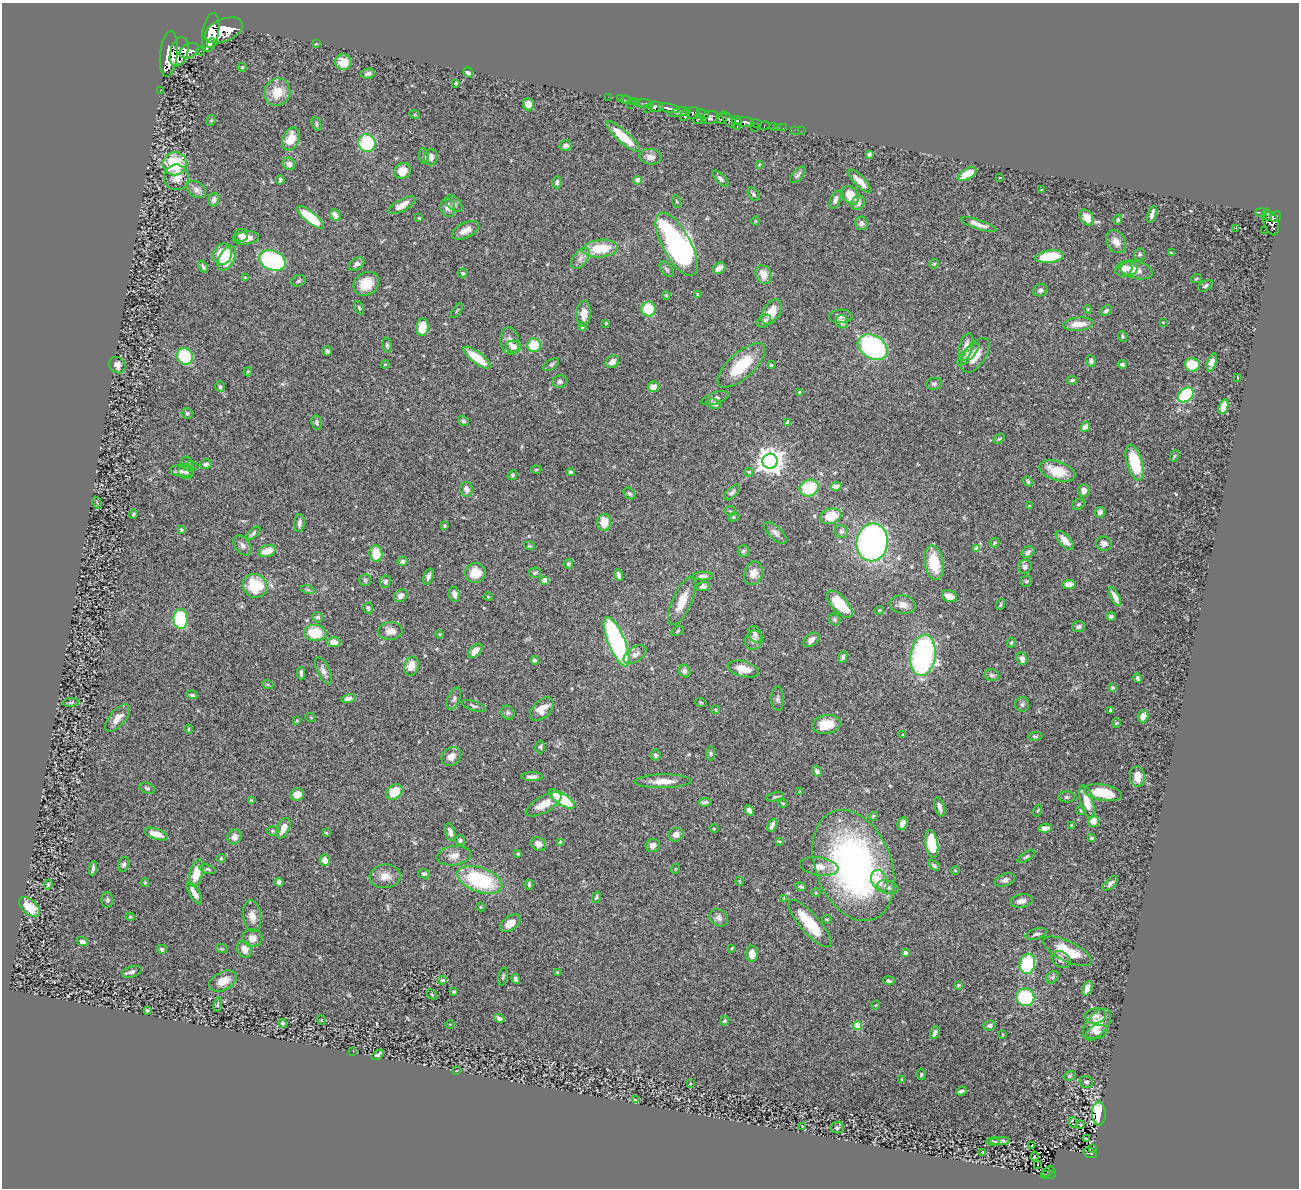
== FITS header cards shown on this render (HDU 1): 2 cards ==
NAXIS1  =                 1297
NAXIS2  =                 1186

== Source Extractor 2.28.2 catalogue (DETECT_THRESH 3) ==
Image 1297 x 1186 px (HDU 1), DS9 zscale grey, 1 PNG px = 1 image px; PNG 1301 x 1190 px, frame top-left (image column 1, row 1186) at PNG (2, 3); each listed source drawn as its Kron ellipse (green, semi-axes under 4 px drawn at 4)
Background 0.733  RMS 0.03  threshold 0.089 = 3 sigma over >= 5 px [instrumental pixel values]
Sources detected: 460; all 460 listed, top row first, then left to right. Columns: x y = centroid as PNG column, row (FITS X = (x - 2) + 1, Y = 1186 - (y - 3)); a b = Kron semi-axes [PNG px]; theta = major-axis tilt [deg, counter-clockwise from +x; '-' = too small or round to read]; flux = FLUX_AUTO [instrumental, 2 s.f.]
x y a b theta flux
224 30 20 11 23 5800
211 32 19 8 81 4500
211 43 5 3 - 420
316 44 3 3 - 2.1
189 51 10 7 28 2100
200 51 4 3 - 180
179 52 15 8 73 3600
169 54 23 9 84 5800
343 62 8 7 - 36
242 67 4 4 - 2.2
468 72 5 4 - 7.2
368 74 7 5 11 7.6
456 83 4 3 - 2.2
160 90 2 2 - 11
277 92 14 13 - 41
608 97 2 2 - 11
620 99 2 2 - 10
625 100 4 2 - 18
633 101 3 2 - 18
637 102 3 2 - 29
528 104 6 5 - 17
645 104 8 3 -7 91
630 105 3 2 - 62
656 107 8 5 -11 1400
669 108 11 4 -12 1100
648 109 4 3 - 21
679 112 11 4 14 640
693 113 7 5 12 580
685 114 7 3 62 570
703 114 6 3 -22 320
415 115 5 3 - 1.7
710 117 9 6 11 1200
722 118 5 5 - 1200
727 119 9 4 -58 590
211 120 6 4 66 2.9
699 120 6 3 6 160
737 120 5 3 - 420
744 122 9 4 -5 1300
317 124 6 4 -66 3.4
756 124 5 3 - 180
764 126 5 4 - 41
774 126 3 2 - 31
737 127 3 2 - 19
754 127 2 2 - 33
778 127 2 2 - 7.3
783 128 2 2 - 9.3
795 130 2 2 - 8.5
802 131 2 2 - 4.7
623 136 22 6 -42 66
291 139 12 8 69 35
367 143 9 8 - 120
566 146 6 5 - 6.9
869 155 4 3 - 4.9
424 156 8 5 -81 5.1
431 157 8 6 80 14
650 157 11 8 -7 13
175 164 12 11 - 120
289 164 6 5 - 12
759 165 4 3 - 1.5
403 171 9 7 30 29
967 174 11 5 31 39
798 175 10 5 48 5.5
176 177 13 12 - 19
1000 177 3 2 - 1.3
720 179 10 4 -45 5.4
280 180 4 3 - 3.4
638 180 4 4 - 32
860 181 16 5 -44 21
557 182 6 4 75 4.7
196 189 10 7 -36 12
1042 190 3 3 - 1.9
753 194 7 5 -54 3.9
850 195 10 7 -54 43
214 200 7 5 67 8
835 200 9 5 68 8
677 202 6 3 -71 2.2
858 203 8 6 53 11
454 204 10 6 -45 7.1
402 205 15 6 29 22
448 207 9 7 -75 16
1261 212 6 3 -4 240
1152 214 9 4 69 10
1267 214 6 4 -85 230
335 215 6 5 - 15
310 217 16 5 -39 87
1087 217 9 6 -55 23
1276 217 6 4 53 400
419 218 3 3 - 2.2
1118 219 5 4 - 3.5
755 221 5 3 - 1.8
861 223 7 6 - 7.3
1271 223 13 7 -73 700
978 224 19 4 -18 13
1236 228 3 3 - 65
466 230 15 7 25 16
1264 230 2 2 - 8.7
241 235 7 6 - 10
246 238 13 6 7 19
1116 242 12 9 -58 15
676 244 35 14 -61 700
600 248 18 8 6 71
1172 253 3 3 - 4.3
223 254 11 9 68 58
1140 254 6 5 - 3.7
1049 257 14 6 7 95
227 258 13 7 61 56
580 258 12 7 54 12
272 260 14 10 -21 220
356 264 9 5 32 7.5
934 264 5 4 - 2.5
203 267 7 4 -58 4
719 268 7 5 37 17
667 269 9 5 -52 5.4
1124 269 9 7 27 12
1129 269 8 7 - 7.5
1136 270 17 8 -15 22
463 273 5 4 - 3.2
763 274 10 7 -65 25
245 277 4 3 - 1.6
1196 279 5 3 - 2
298 281 7 5 16 3.6
366 284 13 11 34 41
1205 286 8 5 30 4.2
1040 290 7 6 - 6.2
697 294 4 2 - 1.3
666 295 4 4 - 2.4
359 308 7 4 -64 3.1
648 309 7 7 - 59
1088 309 4 3 - 2.2
457 311 8 2 55 1.7
1106 311 6 4 40 4.7
771 312 14 8 58 31
584 314 13 7 87 18
841 316 12 6 2 8.4
764 321 8 5 37 7
842 322 7 6 - 12
1163 322 3 2 - 1.4
606 323 3 2 - 1.6
1078 324 15 6 5 27
422 327 9 6 85 46
582 327 4 4 - 4
1122 336 5 4 - 3.1
510 341 14 9 -82 15
387 345 7 5 -81 3.6
534 345 7 6 - 49
514 347 8 6 -9 16
873 347 16 11 -31 440
966 347 14 6 76 20
327 351 4 4 - 7.2
968 354 14 5 45 9.2
975 355 20 10 55 36
185 356 9 7 -60 98
477 358 16 5 -37 52
1091 361 6 5 - 6.3
612 362 7 6 - 12
1212 362 9 4 73 11
385 364 4 3 - 1.6
1122 364 5 4 - 5.7
117 365 9 7 -48 11
551 365 9 5 33 3.9
741 365 30 12 42 84
771 365 3 3 - 2.8
1192 365 7 6 - 57
248 372 4 3 - 2.2
1237 377 3 2 - 1.2
1072 380 5 4 - 4.9
560 382 7 6 - 5.2
934 384 8 5 6 4.3
220 387 5 4 - 5.1
653 387 5 5 - 15
800 393 4 3 - 8.2
1186 395 9 6 39 140
715 398 14 5 17 7.8
714 404 7 5 -19 7.5
1224 407 8 4 75 39
187 413 6 5 - 3.9
463 421 6 5 - 3.7
317 422 7 5 -78 4.6
788 422 4 4 - 19
1085 427 5 4 - 15
999 439 6 4 39 2.9
1174 456 6 4 71 1.9
770 461 7 7 - 2200
187 463 7 6 - 9.3
1135 463 18 8 -74 79
206 464 6 4 13 4.5
191 466 6 5 - 4.1
536 469 5 3 - 1.7
181 471 11 6 -6 9.2
1057 471 18 9 -17 51
186 472 8 7 - 6
570 472 4 3 - 4.7
749 472 4 4 - 3.9
512 475 5 4 - 2.8
1028 481 5 4 - 3.6
836 486 5 4 - 11
809 488 10 8 23 77
467 489 7 6 - 10
1084 490 6 6 - 12
732 492 10 5 44 5.1
629 494 6 5 - 4.7
97 503 7 4 -58 2.3
1079 504 6 5 - 3.7
1029 506 3 3 - 1.5
730 511 5 5 - 2.6
1100 512 5 5 - 7.3
133 514 4 4 - 3.1
831 516 11 7 17 55
733 517 5 4 - 2.8
604 522 8 7 - 27
299 523 9 5 85 6.8
444 526 3 3 - 2.9
181 530 4 4 - 3.3
841 531 7 6 - 4.8
253 533 9 4 42 4.3
775 533 14 6 -42 8.3
1065 540 12 5 -47 17
872 542 19 15 80 600
994 543 5 4 - 3.8
1104 544 8 7 - 9.4
242 545 11 7 -53 8.8
529 546 5 4 - 2.6
977 548 4 4 - 24
267 551 9 6 19 28
743 551 6 6 - 5
1028 552 7 5 35 5.1
376 553 8 6 -82 49
402 561 5 4 - 6.7
934 563 17 9 -80 68
568 564 5 4 - 2.9
1025 567 7 6 - 6.4
475 573 10 10 - 35
535 573 6 5 - 3.9
753 573 12 9 70 19
618 575 6 3 -73 7
703 576 10 4 0 6.2
428 577 8 5 70 7.3
365 580 5 5 - 3.7
545 580 4 4 - 33
1026 581 5 5 - 3.5
385 582 6 5 - 5.5
1069 585 6 4 7 17
255 586 12 11 - 79
703 586 6 5 - 7.9
308 590 7 4 -18 3.8
454 594 7 5 -79 10
401 596 7 6 - 9.2
949 596 8 5 -19 14
488 597 4 4 - 1.9
1115 597 10 4 -63 15
682 601 25 9 66 34
840 604 17 8 -47 53
903 605 13 9 -9 15
1000 605 6 4 72 2.7
368 608 5 5 - 5
879 610 5 3 - 2.1
1111 616 5 4 - 7.5
318 617 5 5 - 5.2
180 619 10 7 -85 160
834 619 6 5 - 4.1
1079 627 6 5 - 6.2
390 631 12 9 1 18
678 631 7 4 29 2.8
315 633 11 8 -6 63
440 634 4 4 - 1.9
755 634 8 6 -63 7.7
754 640 10 8 61 9.4
811 640 9 5 38 11
334 642 7 5 -11 15
616 642 26 8 -68 400
1011 643 5 3 - 2.8
475 651 9 5 45 16
635 654 13 7 35 13
923 655 21 12 82 420
843 657 6 3 66 5.1
1022 659 6 5 - 12
534 660 4 3 - 5
411 666 10 7 70 22
743 669 16 7 -14 26
323 671 15 6 -63 9.7
684 671 6 5 - 6
301 673 6 3 90 5.4
992 675 7 6 - 5.9
1137 678 5 4 - 4.4
268 685 5 3 - 2.1
1112 688 4 4 - 5.5
192 695 5 4 - 4
348 698 7 4 11 8.3
454 698 11 6 67 6.7
778 699 12 6 -88 5.4
71 702 8 3 4 3.1
701 703 6 3 -20 1.9
1022 704 7 7 - 5.3
474 706 12 4 -19 4.9
542 709 14 8 44 27
715 710 4 3 - 1.9
1110 710 3 2 - 2.4
508 713 7 6 - 4.9
1143 716 6 5 - 18
118 718 17 8 49 21
311 718 5 3 - 1.6
297 720 3 2 - 2
1116 723 4 4 - 2.1
826 724 14 9 10 44
188 729 4 3 - 1.8
903 735 3 3 - 2.2
1035 736 7 4 3 3.3
540 747 6 5 - 3.9
711 753 7 4 86 3.2
655 755 5 5 - 4.9
451 756 10 9 - 15
817 771 5 4 - 8.9
532 776 11 4 0 8.3
1137 776 10 7 -85 21
663 781 28 7 1 28
147 788 8 5 -22 3.8
800 791 4 3 - 1.5
394 792 9 6 45 45
1103 793 19 8 -10 53
297 795 7 6 - 17
775 797 9 4 13 3.5
1067 797 8 5 -1 4.1
562 799 15 6 -33 110
251 801 4 3 - 2
705 802 6 4 6 5.9
1087 802 17 6 -76 36
783 803 5 3 - 1.9
543 804 20 8 29 25
940 807 10 5 -73 9.8
749 810 5 4 - 7.9
1081 810 5 4 - 2.4
1038 811 6 3 71 2
873 816 5 4 - 4.5
1093 821 6 5 - 20
902 823 6 5 - 11
772 825 7 4 67 9.1
1072 826 4 3 - 2.5
283 828 11 6 66 18
1045 828 7 4 6 12
714 829 5 3 - 1.8
273 831 6 4 0 3.4
450 832 9 5 -75 11
326 833 4 3 - 2
156 834 12 5 -19 24
676 835 7 6 - 13
234 837 7 7 - 12
1092 838 4 3 - 4.1
460 840 5 5 - 5
779 841 4 3 - 2.4
561 842 4 3 - 6.9
538 844 8 6 -29 12
932 844 14 6 -81 82
653 845 7 6 - 12
518 854 4 3 - 2.6
454 856 17 9 8 16
1026 857 9 4 33 3.8
221 858 4 4 - 3.8
325 860 5 5 - 16
124 865 7 5 67 5
853 865 57 38 -69 690
934 865 6 4 -34 4.1
819 867 19 9 -9 21
93 868 7 3 83 4.7
208 869 8 4 -14 3.6
675 869 5 3 - 1.8
955 870 5 3 - 1.8
196 873 14 6 76 40
424 874 6 4 -13 4.3
385 876 15 11 6 21
480 880 23 12 -20 160
1005 880 10 6 22 8.8
739 881 4 2 - 1.7
879 881 11 7 -68 19
279 882 4 4 - 5.7
145 883 4 4 - 2.2
1110 883 10 4 44 6.5
48 885 5 3 - 3.2
529 885 5 3 - 4.3
801 887 5 4 - 3.4
888 887 11 6 -17 9.5
194 893 13 5 -58 13
816 893 4 3 - 2
596 897 6 4 76 3.6
784 898 4 4 - 1.7
107 900 8 6 -89 4.2
1021 901 11 6 9 11
30 907 12 7 -42 30
481 907 4 3 - 1.6
252 916 16 9 -81 16
130 917 4 4 - 2.3
719 918 10 8 -37 8.2
827 919 4 3 - 2.2
510 923 11 7 35 23
810 924 30 9 -49 78
1036 934 11 5 15 6.7
252 938 10 9 - 15
82 942 5 4 - 8.2
732 948 4 2 - 1.8
162 949 5 4 - 4.4
222 949 6 4 -18 2.6
244 949 9 7 -62 20
1067 951 26 10 -26 61
905 953 4 3 - 9.6
752 954 8 6 89 15
1061 959 10 7 -33 10
1027 964 10 7 78 130
132 972 10 5 18 6.4
557 972 3 3 - 2.1
503 976 9 4 79 3.3
1052 977 7 5 42 4.6
516 979 5 4 - 4.9
442 980 4 3 - 3.4
223 981 15 9 26 27
889 981 5 4 - 6.3
958 985 3 3 - 3.8
1087 988 7 4 68 13
453 992 3 3 - 3.8
432 994 5 4 - 2.7
1025 997 9 8 - 130
218 1005 7 3 81 2.4
876 1005 4 3 - 1.4
147 1010 3 3 - 3
1095 1016 11 7 13 9.9
499 1018 5 4 - 7.9
321 1020 5 3 - 1.4
725 1021 5 4 - 2.7
283 1023 4 4 - 5.1
450 1024 4 3 - 1.3
1097 1024 18 10 51 36
990 1025 6 5 - 6.6
858 1026 4 4 - 60
1097 1032 11 7 13 8.7
935 1033 7 4 65 6.2
1002 1035 4 2 - 1.7
353 1052 2 2 - 9.8
378 1055 6 4 38 6
456 1071 3 2 - 1.2
921 1074 5 4 - 2.9
1070 1076 6 4 20 2.8
901 1079 4 2 - 1.1
1086 1082 6 6 - 5.2
690 1084 2 2 - 1.4
961 1091 5 3 - 5.4
635 1100 3 2 - 1.3
1099 1113 12 7 -88 170
1073 1122 5 3 - 39
1080 1125 3 3 - 2.9
802 1126 4 2 - 1.6
837 1128 6 6 - 4.2
1086 1139 3 2 - 1.7
993 1141 6 2 -2 3.4
1000 1141 10 4 1 7.1
1032 1145 3 3 - 45
1092 1148 3 2 - 17
983 1152 4 2 - 2
1090 1153 7 5 -18 130
1034 1156 4 3 - 1.6
1037 1165 3 2 - 7
1048 1172 7 3 28 27
1048 1175 8 3 5 80